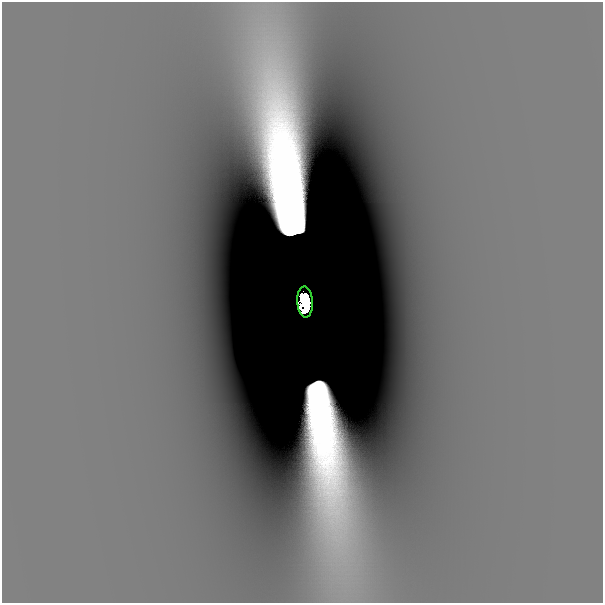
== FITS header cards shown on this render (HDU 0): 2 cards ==
NAXIS1  =                  601
NAXIS2  =                  601

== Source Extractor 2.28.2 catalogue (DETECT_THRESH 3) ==
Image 601 x 601 px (HDU 0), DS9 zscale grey, 1 PNG px = 1 image px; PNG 605 x 605 px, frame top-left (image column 1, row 601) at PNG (2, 2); each listed source drawn as its Kron ellipse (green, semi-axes under 4 px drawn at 4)
Background -5.21e-12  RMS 2.8e-12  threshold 8.45e-12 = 3 sigma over >= 5 px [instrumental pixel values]
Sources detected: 3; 2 with non-positive FLUX_AUTO (blend fragments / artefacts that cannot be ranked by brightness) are neither listed nor drawn; the other 1 listed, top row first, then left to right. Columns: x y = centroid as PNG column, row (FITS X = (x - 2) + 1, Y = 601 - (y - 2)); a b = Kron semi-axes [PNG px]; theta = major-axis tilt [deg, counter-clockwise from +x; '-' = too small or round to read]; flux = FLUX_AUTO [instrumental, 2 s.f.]
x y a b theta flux
305 302 15 8 -86 4.6
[2 non-positive-flux detections neither listed nor drawn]